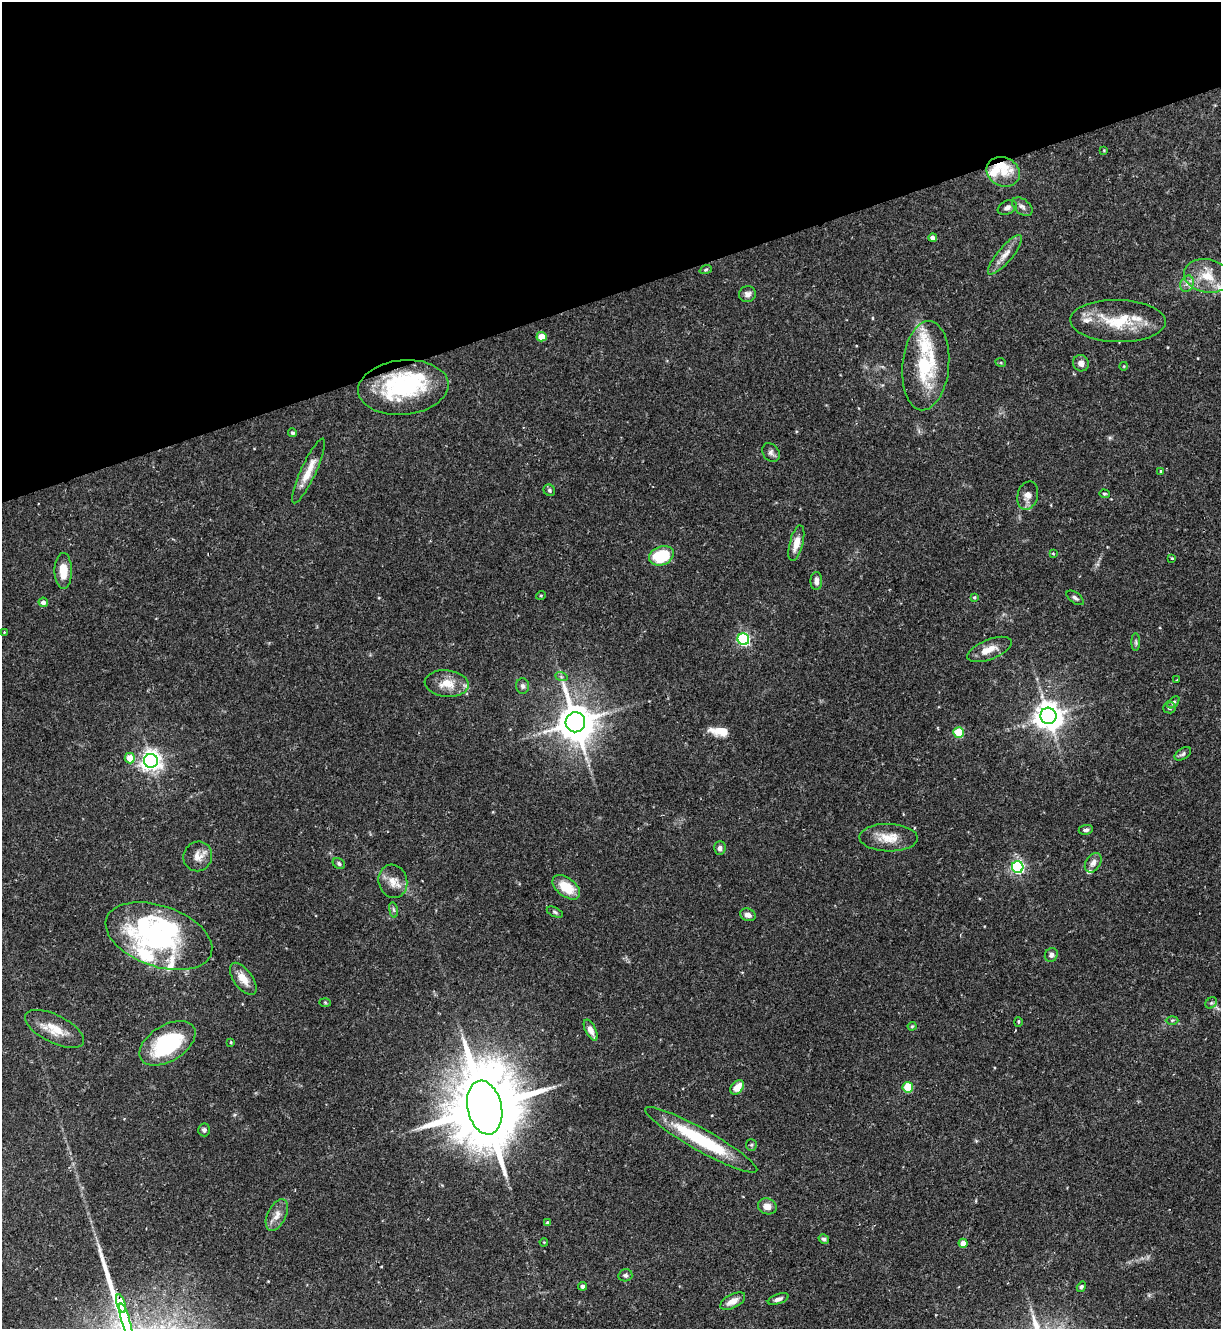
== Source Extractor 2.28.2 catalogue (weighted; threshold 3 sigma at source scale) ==
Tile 3 of 4 x 4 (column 3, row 1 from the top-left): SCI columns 2584-3802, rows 3982-5308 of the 5293 x 5308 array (HDU 1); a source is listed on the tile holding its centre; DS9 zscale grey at full resolution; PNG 1223 x 1331 px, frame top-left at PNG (2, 2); each listed source drawn as its Kron ellipse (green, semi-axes under 4 px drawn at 4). Shown black and unused: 22% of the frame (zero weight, under 2 of 3 exposures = <1% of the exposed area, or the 3 px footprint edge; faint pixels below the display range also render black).
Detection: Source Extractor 2.28.2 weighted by HDU 2 'WHT'; one run over the whole footprint, this tile lists its part. Background 0.0844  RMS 0.0045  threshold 0.0203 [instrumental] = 3 sigma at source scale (4.5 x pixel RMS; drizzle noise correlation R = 1.50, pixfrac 1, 0.05/0.05 arcsec/px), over >= 5 px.
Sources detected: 110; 4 inside a brighter object's white glare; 1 long thin detection or spike segment (spike, bleed or trail) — neither listed nor drawn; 12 inside a brighter listed object's ellipse — not listed separately; the other 93 listed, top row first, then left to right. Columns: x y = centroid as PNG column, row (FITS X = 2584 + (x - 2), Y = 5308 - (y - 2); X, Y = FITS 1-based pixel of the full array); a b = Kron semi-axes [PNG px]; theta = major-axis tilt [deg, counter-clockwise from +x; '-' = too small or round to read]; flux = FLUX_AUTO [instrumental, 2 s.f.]
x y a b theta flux
1104 150 4 3 - 0.37
1003 172 17 14 -26 7.3
1007 207 10 6 24 1.7
1022 207 12 7 -38 1.9
933 238 4 4 - 2.3
1005 255 25 7 50 4.2
706 270 6 4 20 0.67
1207 276 23 16 -11 11
1187 284 8 6 68 2
747 294 8 8 - 2.2
1118 321 48 21 -2 22
542 337 5 4 - 7
1001 363 5 3 - 0.43
1081 363 8 7 - 2.5
926 366 45 23 85 31
1124 366 4 3 - 0.32
403 387 45 27 5 48
293 433 5 4 - 0.71
771 453 10 8 -53 1.6
308 471 35 7 65 7.3
1161 472 4 3 - 0.73
549 490 6 5 - 0.84
1104 494 5 4 - 0.62
1028 496 14 10 74 3.6
796 543 18 6 75 4.7
1053 553 4 4 - 0.37
661 556 13 9 21 26
1172 558 3 2 - 0.49
63 571 18 9 -90 7.7
816 581 9 6 89 1.9
541 595 5 3 - 0.44
974 597 4 3 - 0.52
1075 598 10 5 -36 1.1
43 602 5 4 - 2
4 632 3 3 - 0.31
743 639 6 5 - 79
1136 642 9 4 -90 0.82
989 649 23 10 22 5.4
561 676 6 4 -20 0.77
1177 680 3 2 - 0.41
447 684 22 13 -6 8.3
522 686 8 6 -87 1.3
1173 702 7 4 45 0.87
1169 707 6 6 - 1.4
1048 716 8 8 - 590
575 722 10 10 - 1100
959 732 5 5 - 18
1183 754 9 5 32 1.1
130 758 5 5 - 6.5
151 761 7 7 - 280
1086 830 7 5 8 1.2
888 838 29 14 -2 8.4
720 848 7 5 87 1.8
198 856 15 14 - 4.5
339 863 6 5 - 0.93
1093 863 11 7 56 2.6
1018 867 6 5 - 88
393 881 17 14 -75 5.3
566 887 16 9 -38 11
393 910 8 4 -81 0.8
555 912 9 4 -25 0.91
748 915 8 6 -20 2.2
159 936 55 30 -19 64
1051 955 7 6 - 1.5
243 979 19 9 -54 5.6
325 1002 5 3 - 0.44
1211 1003 6 5 - 0.79
1172 1020 6 4 1 0.65
1018 1022 5 3 - 0.53
912 1026 4 4 - 0.53
55 1029 32 14 -26 9.4
591 1030 11 5 -63 3.8
231 1042 3 3 - 0.43
167 1043 31 18 32 38
737 1087 8 5 47 5.4
908 1087 5 5 - 15
485 1108 27 17 -78 6300
204 1130 6 6 - 1.1
701 1140 64 11 -29 32
751 1145 6 5 - 0.74
767 1206 9 8 - 3.3
277 1215 17 9 63 3.9
548 1223 4 3 - 1.2
824 1239 5 4 - 0.97
544 1242 4 3 - 0.39
963 1243 4 4 - 5.1
625 1275 7 6 - 1.2
583 1286 4 4 - 2
1081 1287 5 4 - 0.87
778 1299 11 5 20 1.7
733 1301 14 6 27 3.9
121 1304 10 3 -73 750
126 1323 20 3 -74 1800
Overlapping masked pixels (flux is a lower limit): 3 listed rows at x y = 403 387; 485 1108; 121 1304
Isophote crosses this tile's border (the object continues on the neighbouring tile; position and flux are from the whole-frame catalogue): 1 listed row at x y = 126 1323